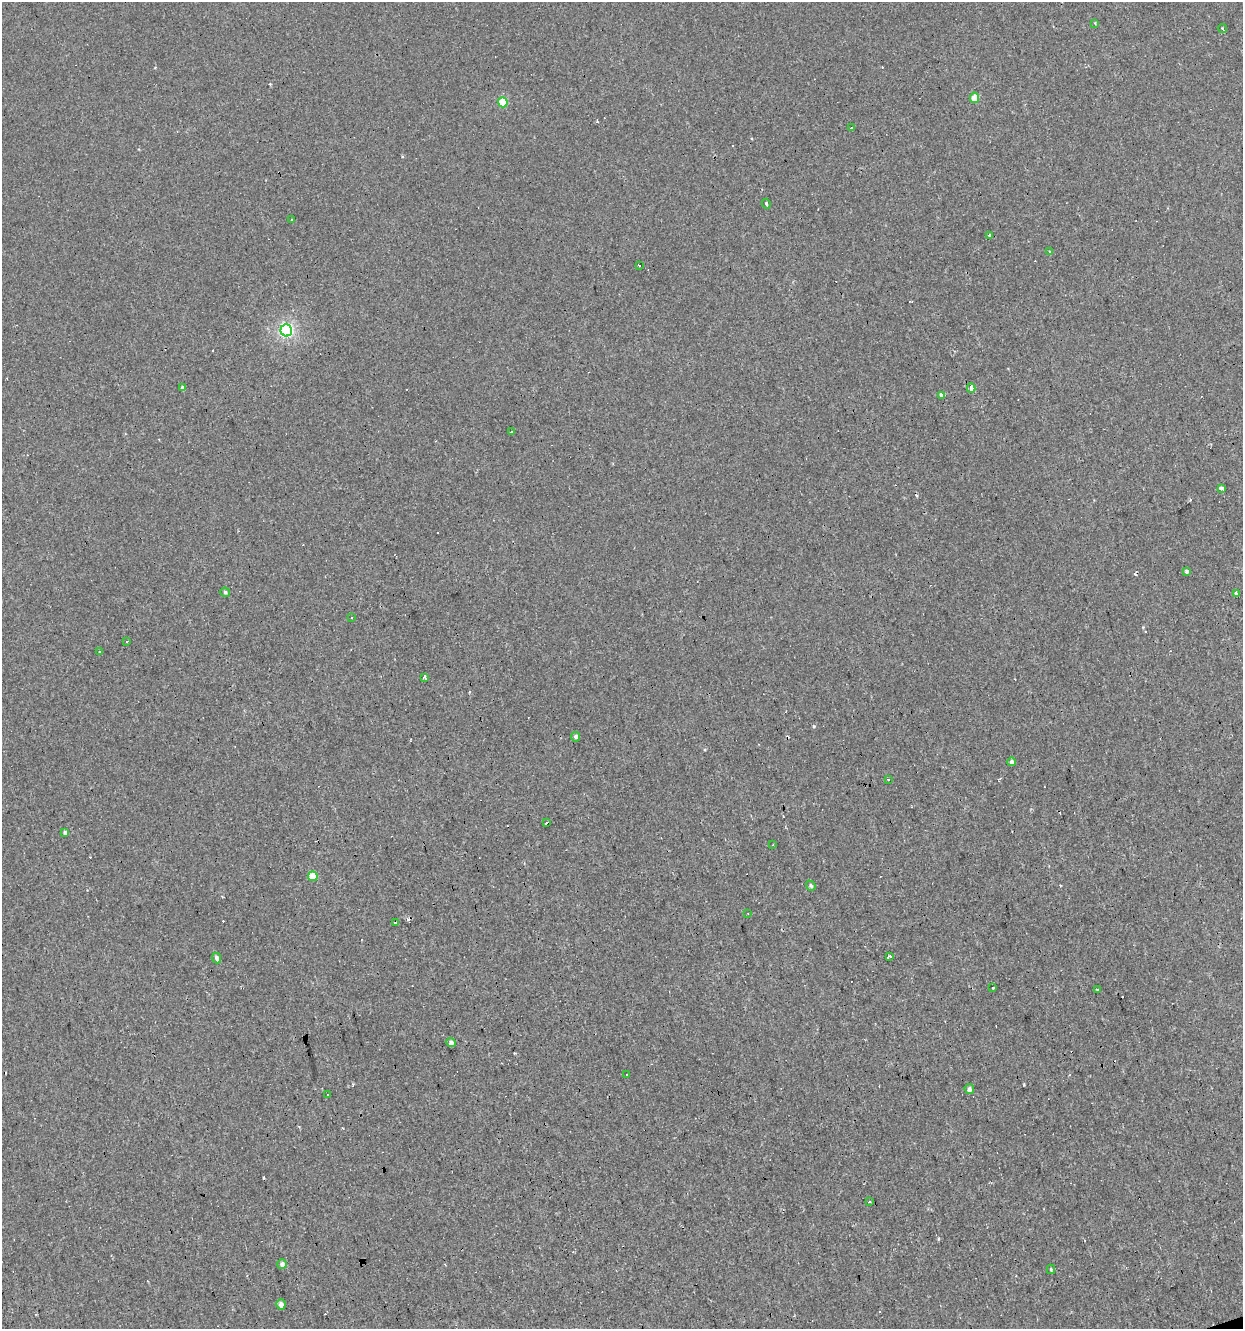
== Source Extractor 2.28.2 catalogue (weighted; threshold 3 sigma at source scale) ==
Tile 6 of 4 x 4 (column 2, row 2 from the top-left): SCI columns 1296-2536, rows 2655-3981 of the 5123 x 5308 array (HDU 1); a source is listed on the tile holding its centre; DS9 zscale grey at full resolution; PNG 1245 x 1331 px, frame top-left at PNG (2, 2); each listed source drawn as its Kron ellipse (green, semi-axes under 4 px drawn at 4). Shown black and unused: <1% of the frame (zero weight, under 2 of 3 exposures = <1% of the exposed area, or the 3 px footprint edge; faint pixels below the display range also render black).
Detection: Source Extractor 2.28.2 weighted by HDU 2 'WHT'; one run over the whole footprint, this tile lists its part. Background -2.46e-04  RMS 0.0043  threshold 0.0194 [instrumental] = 3 sigma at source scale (4.5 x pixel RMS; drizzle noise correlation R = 1.50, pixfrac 1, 0.0396/0.0396 arcsec/px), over >= 5 px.
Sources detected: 62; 17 cosmic-ray / hot-pixel residue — neither listed nor drawn; the other 45 listed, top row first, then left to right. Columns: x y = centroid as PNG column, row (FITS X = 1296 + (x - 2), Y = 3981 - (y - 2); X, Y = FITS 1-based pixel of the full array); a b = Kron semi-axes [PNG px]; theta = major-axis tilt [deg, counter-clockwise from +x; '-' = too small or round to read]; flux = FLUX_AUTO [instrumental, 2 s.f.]
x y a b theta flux
1095 23 4 4 - 0.42
1223 28 4 2 - 0.57
975 98 5 4 - 5
503 102 5 5 - 14
851 128 3 3 - 1.1
766 204 5 3 - 3.8
292 220 3 3 - 4.3
989 236 4 3 - 0.71
1049 252 3 3 - 1.7
639 265 3 2 - 0.34
286 330 6 6 - 60
183 388 4 3 - 1.4
971 388 4 3 - 29
942 395 3 3 - 66
511 432 3 2 - 0.3
1221 488 4 3 - 1.4
1186 571 3 3 - 6
225 592 5 4 - 0.77
1236 594 4 3 - 4.8
352 617 3 3 - 3.5
127 641 3 2 - 0.53
100 652 3 3 - 1.7
425 677 4 3 - 2.4
576 737 5 4 - 1.2
1012 762 4 4 - 1.4
888 779 3 3 - 1.2
547 823 4 2 - 0.86
65 833 4 3 - 0.79
773 845 2 2 - 0.5
313 876 5 4 - 11
811 886 5 4 - 0.73
748 913 3 2 - 0.33
395 922 4 3 - 7.2
890 957 3 3 - 1.1
217 958 5 4 - 1.3
993 988 3 2 - 0.52
1097 989 3 2 - 0.5
451 1043 5 4 - 1.9
626 1075 3 2 - 0.36
969 1089 5 4 - 1.8
328 1094 2 2 - 0.24
869 1202 3 3 - 0.43
282 1264 5 5 - 1.8
1051 1269 5 4 - 0.47
281 1304 5 4 - 2.4
Unlisted compact peaks at least as high as the median listed source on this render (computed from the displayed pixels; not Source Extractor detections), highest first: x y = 814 726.